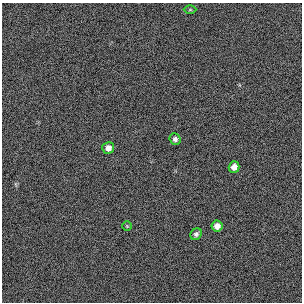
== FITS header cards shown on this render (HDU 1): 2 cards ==
NAXIS1  =                  300 / length of original image axis
NAXIS2  =                  300 / length of original image axis

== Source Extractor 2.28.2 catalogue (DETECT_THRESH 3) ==
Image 300 x 300 px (HDU 1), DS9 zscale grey, 1 PNG px = 1 image px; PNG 304 x 304 px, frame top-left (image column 1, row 300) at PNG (2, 3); each listed source drawn as its Kron ellipse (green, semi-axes under 4 px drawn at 4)
Background 384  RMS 67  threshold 200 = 3 sigma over >= 5 px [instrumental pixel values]
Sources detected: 7; all 7 listed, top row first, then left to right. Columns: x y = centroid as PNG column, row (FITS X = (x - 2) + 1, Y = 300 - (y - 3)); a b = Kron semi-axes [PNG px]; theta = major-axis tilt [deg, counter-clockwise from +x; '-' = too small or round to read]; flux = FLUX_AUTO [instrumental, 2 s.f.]
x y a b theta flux
190 10 6 4 1 5000
175 139 6 5 - 14000
108 148 6 6 - 25000
234 167 5 5 - 28000
127 226 5 5 - 6000
217 226 5 5 - 26000
196 234 6 5 - 12000